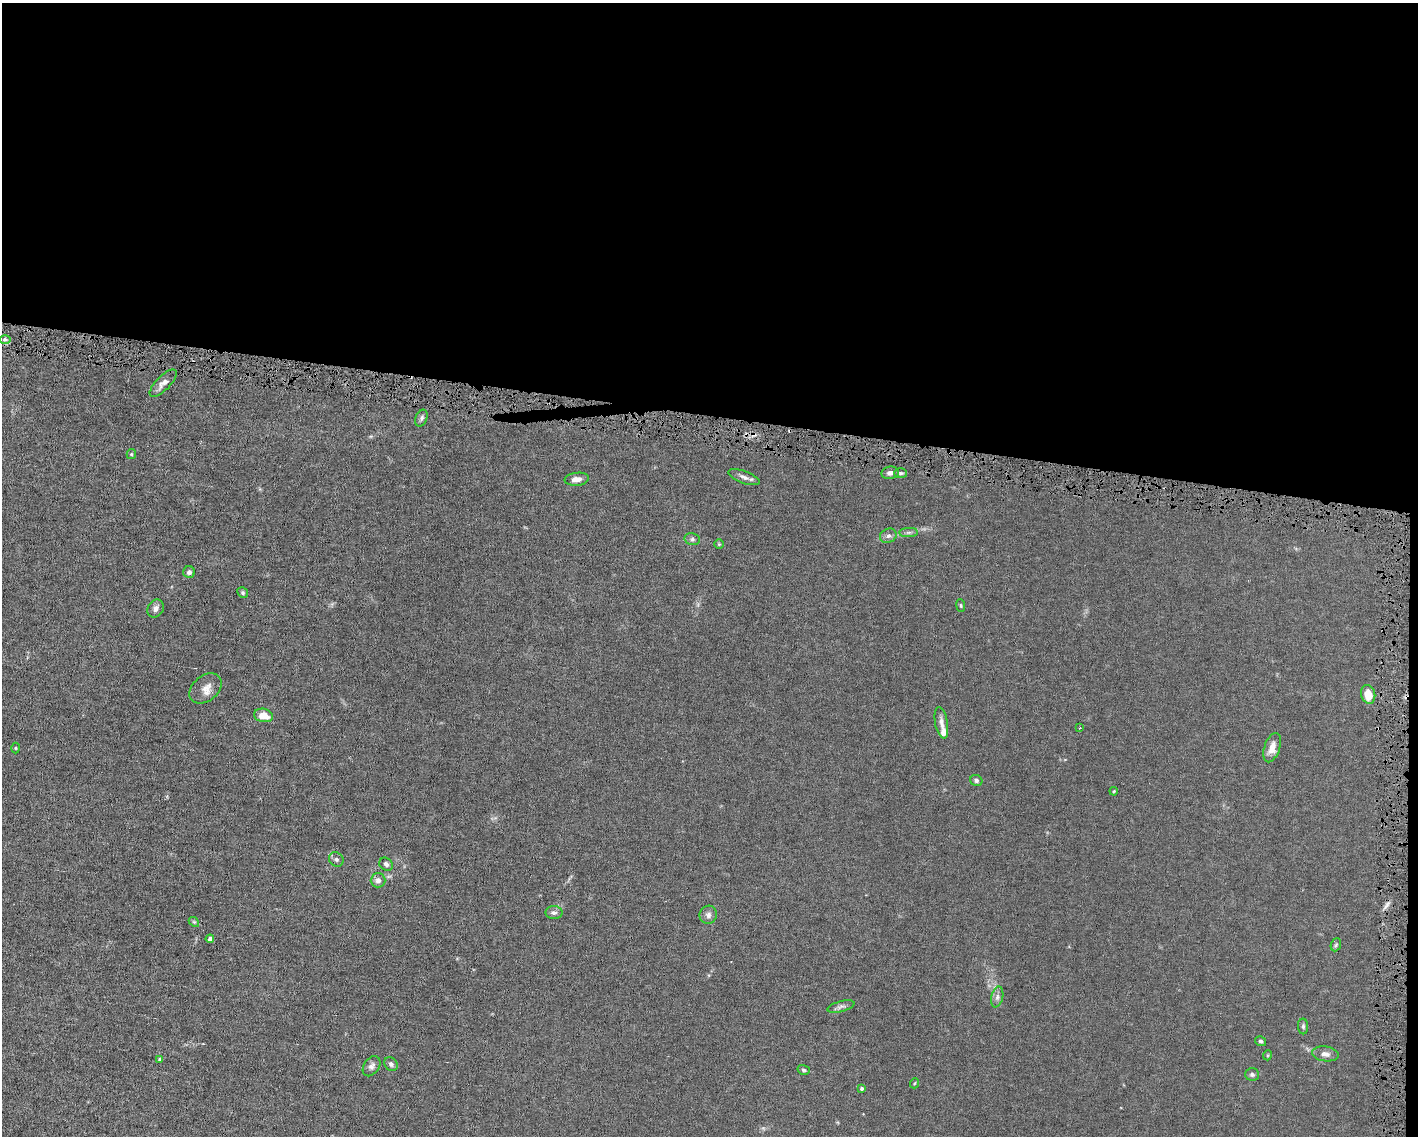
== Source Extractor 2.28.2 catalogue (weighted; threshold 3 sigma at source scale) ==
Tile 3 of 3 x 4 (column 3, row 1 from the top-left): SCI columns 2939-4354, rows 3402-4535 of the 4568 x 4535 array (HDU 1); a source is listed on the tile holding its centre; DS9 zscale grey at full resolution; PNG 1420 x 1138 px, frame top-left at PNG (2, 3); each listed source drawn as its Kron ellipse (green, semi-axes under 4 px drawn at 4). Shown black and unused: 37% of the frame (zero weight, under 4 of 8 exposures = <1% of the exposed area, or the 3 px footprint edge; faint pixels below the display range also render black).
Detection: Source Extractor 2.28.2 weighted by HDU 2 'WHT'; one run over the whole footprint, this tile lists its part. Background 0.0157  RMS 0.0024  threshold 0.00967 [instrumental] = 3 sigma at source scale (4.09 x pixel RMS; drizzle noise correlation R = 1.36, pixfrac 0.8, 0.05/0.05 arcsec/px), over >= 5 px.
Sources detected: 49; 2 cosmic-ray / hot-pixel residue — neither listed nor drawn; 1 inside a brighter listed object's ellipse — not listed separately; the other 46 listed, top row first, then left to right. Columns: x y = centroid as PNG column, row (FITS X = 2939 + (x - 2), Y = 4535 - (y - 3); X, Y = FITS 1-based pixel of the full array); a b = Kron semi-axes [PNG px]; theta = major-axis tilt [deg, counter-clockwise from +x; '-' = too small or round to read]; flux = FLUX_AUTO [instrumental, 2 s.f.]
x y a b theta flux
5 339 6 4 0 0.4
163 383 17 7 45 1.3
421 418 9 5 69 0.52
131 454 5 4 - 0.24
890 473 9 6 7 0.83
901 473 6 5 - 0.36
744 477 16 6 -21 1
577 479 12 6 6 1.4
909 532 9 4 1 0.55
888 536 8 7 - 0.73
692 539 8 6 -14 0.52
719 544 5 5 - 0.22
189 572 6 6 - 0.6
243 593 6 5 - 0.35
961 606 6 4 -83 0.27
156 609 9 8 - 0.94
206 688 18 12 39 2
1368 694 9 7 -75 3.2
263 715 9 6 -12 2.5
941 723 16 6 -80 1.3
1079 728 3 2 - 0.14
16 748 5 3 - 0.19
1272 748 15 7 72 2
976 780 6 5 - 0.47
1114 791 4 3 - 0.18
336 859 7 6 - 0.58
386 864 7 6 - 0.59
378 880 7 7 - 0.91
554 913 8 6 0 0.69
708 915 9 8 - 0.82
194 922 6 4 -42 0.24
210 939 4 3 - 0.61
1336 945 7 5 68 0.35
997 997 10 6 77 0.78
841 1006 14 5 16 0.73
1303 1026 8 5 -89 0.45
1261 1041 6 4 -31 0.4
1325 1054 13 7 -7 1.1
1268 1055 5 3 - 0.18
160 1059 4 3 - 0.41
391 1064 7 6 - 0.57
372 1066 11 7 55 0.86
804 1070 6 5 - 0.38
1252 1074 7 6 - 0.46
915 1083 5 3 - 0.17
862 1089 4 3 - 0.36